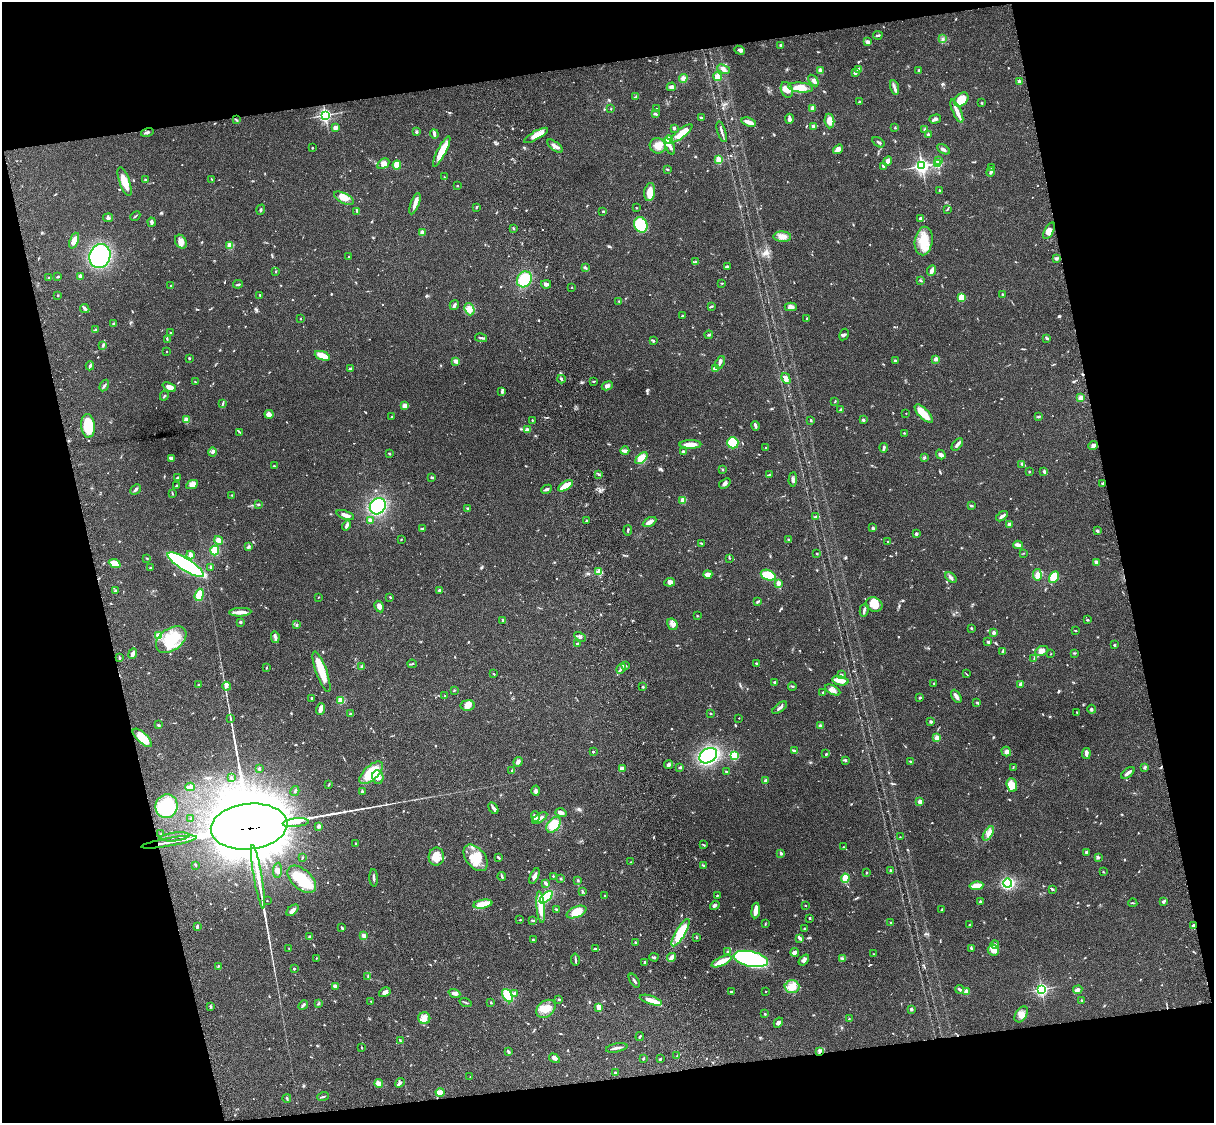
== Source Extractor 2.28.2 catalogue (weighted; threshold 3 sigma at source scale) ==
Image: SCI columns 122-4966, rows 279-4761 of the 5085 x 4926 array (HDU 1 of 3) = the unmasked area's bounding box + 8 px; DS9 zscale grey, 4 x 4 block average (1 PNG px = mean of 4 x 4 image px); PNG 1216 x 1125 px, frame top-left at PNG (2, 2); each listed source drawn as its Kron ellipse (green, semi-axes under 4 px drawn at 4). Shown black and unused: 25% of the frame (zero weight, under 3 of 4 exposures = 6% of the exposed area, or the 3 px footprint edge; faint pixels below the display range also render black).
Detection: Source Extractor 2.28.2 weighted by HDU 2 'WHT'. Background 0.081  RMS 0.0058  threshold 0.0262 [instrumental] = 3 sigma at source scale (4.5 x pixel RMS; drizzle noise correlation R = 1.50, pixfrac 1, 0.05/0.05 arcsec/px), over >= 5 px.
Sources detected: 864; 3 too faint to see at this stretch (4 x 4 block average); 7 inside a brighter object's white glare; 2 cosmic-ray / hot-pixel residue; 4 long thin detections or spike segments (spike, bleed or trail) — neither listed nor drawn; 18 coinciding with a brighter row at this scale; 47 inside a brighter listed object's ellipse — not listed separately; of the other 783, all 500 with FLUX_AUTO >= 2.1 (the completeness limit of this list) listed and drawn (283 fainter detections not listed), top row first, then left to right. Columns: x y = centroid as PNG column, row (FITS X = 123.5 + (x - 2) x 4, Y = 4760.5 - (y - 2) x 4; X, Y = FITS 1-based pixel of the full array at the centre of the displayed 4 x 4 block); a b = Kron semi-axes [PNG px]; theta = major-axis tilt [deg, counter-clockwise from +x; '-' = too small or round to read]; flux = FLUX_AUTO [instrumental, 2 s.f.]
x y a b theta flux
878 35 5 2 - 6.1
943 39 3 2 - 4.3
867 42 3 2 - 13
781 45 3 2 - 7.3
740 50 5 3 - 7.5
723 69 6 3 -21 12
858 69 3 2 - 11
919 70 4 2 - 3.6
820 71 3 2 - 13
855 72 4 2 - 10
717 76 4 4 - 12
683 78 4 4 - 14
813 81 6 3 -54 11
1019 82 4 2 - 6.9
671 87 4 3 - 8.8
800 87 12 5 -5 54
894 87 7 3 -72 11
787 90 8 6 -67 27
636 97 4 2 - 4.1
961 99 8 5 46 79
860 102 3 2 - 3.4
982 103 2 2 - 2.9
812 108 2 2 - 14
611 109 2 2 - 2.5
656 109 3 2 - 2.2
957 111 12 3 -65 20
655 114 3 2 - 7
325 115 3 3 - 810
701 118 3 2 - 6.1
789 119 5 3 - 12
935 119 6 3 16 7.2
236 120 3 2 - 3.3
829 121 7 5 -86 22
749 122 7 2 -18 28
813 126 3 3 - 6.8
335 128 4 3 - 13
674 128 3 2 - 6
895 128 3 2 - 2.4
925 129 4 2 - 2.5
147 132 6 2 14 7.3
416 132 3 3 - 5.3
722 132 11 2 -73 10
681 133 13 4 37 41
434 134 5 2 - 9.5
536 135 13 4 29 30
928 135 3 2 - 7.5
669 140 4 2 - 140
878 142 7 2 -33 5.5
555 146 9 2 -39 13
658 146 8 7 - 32
670 146 8 2 -67 11
312 148 2 2 - 7.3
838 149 5 4 - 13
943 149 7 3 -30 8.5
442 151 17 4 62 59
719 160 2 2 - 190
888 161 5 4 - 19
939 161 3 3 - 8.2
383 164 6 4 34 15
938 164 2 2 - 150
397 165 4 4 - 33
883 166 3 2 - 6.2
922 166 3 3 - 900
992 168 3 2 - 3.9
667 169 4 2 - 2.9
991 172 5 2 - 7.6
444 177 2 2 - 2.4
212 179 3 2 - 2.1
146 180 3 2 - 3.6
125 182 15 5 -70 45
457 186 2 2 - 3.4
939 191 3 2 - 4
650 192 9 5 82 39
344 198 11 5 -27 29
415 204 11 3 70 18
476 207 4 2 - 2.9
636 208 2 2 - 2.5
947 209 4 2 - 3.3
261 210 5 2 - 4.8
357 211 2 2 - 2.8
603 211 3 2 - 2.8
135 216 5 2 - 3.8
108 218 5 3 - 9.1
920 218 3 2 - 4.5
152 222 4 2 - 9.8
641 225 8 6 -63 150
513 228 3 2 - 2.4
1049 231 9 4 61 20
422 233 3 3 - 17
782 237 9 5 -3 22
74 241 8 4 69 25
924 241 14 9 81 82
181 242 7 5 -59 21
230 245 2 2 - 150
100 256 12 10 69 370
349 256 2 2 - 2.3
1057 258 3 2 - 3.5
696 262 3 2 - 3.7
727 267 3 2 - 11
585 268 4 2 - 4.4
276 271 2 2 - 2.4
931 271 5 2 - 19
49 277 2 2 - 3.6
58 277 3 2 - 4
80 277 3 3 - 8.1
524 279 8 7 - 110
920 280 3 2 - 3.5
722 283 3 2 - 2.4
238 284 5 2 - 4.7
546 284 5 3 - 11
171 285 2 2 - 2.9
572 287 2 2 - 4.6
1002 294 2 2 - 2.6
58 295 2 2 - 3.4
260 295 2 2 - 3
961 297 3 2 - 100
619 301 3 2 - 3.2
454 305 5 2 - 8.6
711 306 4 2 - 3.5
791 307 6 4 -1 16
85 309 5 2 - 8.8
469 309 6 5 - 18
682 316 3 2 - 2.4
807 318 2 2 - 4.5
301 319 2 2 - 3.9
114 324 4 3 - 5.1
95 330 2 2 - 2.2
171 333 2 2 - 2.5
709 335 4 2 - 5.9
844 335 6 2 60 5.2
481 338 6 2 -12 7.2
1047 338 3 2 - 2.9
167 339 3 2 - 2.7
653 340 4 2 - 3.5
103 345 3 2 - 3.7
167 351 2 2 - 2.9
322 356 8 3 -21 57
189 358 2 2 - 3.7
936 359 4 3 - 9.4
456 361 4 3 - 13
895 361 2 2 - 6.4
720 362 7 3 67 8.7
90 366 4 2 - 12
350 369 4 2 - 13
715 369 3 2 - 16
786 378 6 3 -60 22
561 379 4 2 - 5.4
594 381 3 2 - 3.1
195 382 3 2 - 2.1
104 386 6 2 58 5.6
607 386 6 3 23 8.6
169 387 7 4 -24 25
502 392 3 2 - 4.5
164 396 5 2 - 3.2
1081 398 3 3 - 18
835 401 4 2 - 2.4
223 403 4 2 - 4.3
405 406 4 3 - 16
841 410 2 2 - 34
906 413 2 2 - 2.6
269 414 5 3 - 19
924 414 12 5 -46 63
391 417 3 2 - 3
1038 417 2 2 - 2.5
186 420 2 2 - 120
532 420 2 2 - 2.3
811 420 3 2 - 3.3
863 420 2 2 - 6
88 426 12 6 -86 100
756 426 5 2 - 8.7
527 430 4 3 - 9.1
240 432 4 2 - 3.1
904 433 2 2 - 3.5
733 443 6 5 - 110
690 444 11 3 1 44
957 444 7 3 51 13
1093 445 5 4 - 11
766 448 2 2 - 3.1
884 448 5 2 - 7.8
625 451 4 2 - 12
212 452 5 3 - 6.8
683 452 3 2 - 6.6
389 454 3 2 - 3.1
941 454 5 3 - 12
924 457 3 2 - 3.2
171 458 4 2 - 17
641 458 7 4 44 44
1022 464 3 2 - 3.3
274 466 3 2 - 3
722 470 2 2 - 2.7
1029 471 3 2 - 2.8
1044 471 4 3 - 5.7
598 474 4 2 - 3.8
770 475 3 2 - 3.6
432 477 4 2 - 4.4
177 478 2 2 - 7.2
793 480 7 3 85 8.1
725 483 6 4 35 11
1103 483 3 2 - 4.8
192 485 6 4 27 26
176 486 2 2 - 5.6
566 486 8 3 33 61
135 489 6 2 42 7.6
547 489 5 2 - 8.2
172 493 4 2 - 2.7
232 495 3 2 - 2.6
683 500 2 2 - 35
259 504 3 2 - 2.5
378 506 9 7 48 310
971 506 3 2 - 4.5
468 508 2 2 - 2.9
345 515 9 3 -21 18
1002 516 7 2 36 12
815 517 4 2 - 2.9
370 520 3 3 - 7.5
587 521 2 2 - 12
650 522 7 4 28 15
1009 524 3 2 - 4.7
347 526 5 3 - 7.6
423 528 4 2 - 4.6
873 528 4 3 - 6.1
628 530 5 2 - 4.2
1097 531 3 2 - 4.1
916 534 3 2 - 7.7
401 539 2 2 - 2.3
219 540 4 3 - 17
789 540 3 2 - 5.1
888 541 2 2 - 4.3
701 543 3 2 - 3.4
1018 545 4 2 - 18
249 546 3 2 - 2.5
215 550 5 4 - 38
817 553 2 2 - 2.4
1024 553 3 2 - 2.1
190 555 4 2 - 17
147 558 2 2 - 3
729 558 3 2 - 2.4
1096 562 3 2 - 11
115 563 6 4 -24 37
186 565 21 6 -32 480
150 567 3 2 - 2.4
211 567 3 2 - 7.6
599 572 2 2 - 150
708 574 4 3 - 23
768 575 8 5 -21 98
1037 575 6 4 -81 26
951 577 6 3 -38 8.5
1054 577 6 4 60 64
670 582 5 4 - 11
778 583 3 2 - 21
115 590 2 2 - 3.5
439 590 2 2 - 8.1
199 595 6 4 72 58
319 597 2 2 - 2.9
390 597 2 2 - 3.3
757 601 3 2 - 3.7
874 605 8 7 - 44
379 606 6 3 -61 12
864 610 7 2 77 11
240 612 11 2 3 35
697 616 3 2 - 2.8
502 620 2 2 - 3.3
1087 620 3 2 - 3
240 622 2 2 - 16
672 624 6 5 - 14
297 625 4 2 - 3.3
971 628 2 2 - 4.3
1075 631 3 2 - 2.2
994 632 3 3 - 7.7
159 636 4 3 - 29
275 637 6 2 -79 8.2
580 637 6 3 -32 6.7
171 639 17 11 35 130
988 642 2 2 - 6.7
577 644 3 2 - 6.2
1115 645 3 2 - 3.8
1002 651 4 2 - 2.9
1042 651 7 4 22 15
1074 653 4 2 - 2.9
133 654 5 2 - 18
1051 654 2 2 - 2.2
119 658 2 2 - 5.8
1034 659 3 2 - 2.8
757 663 3 2 - 5.3
412 664 4 2 - 3.8
362 666 3 2 - 2.9
626 666 3 2 - 3.4
266 667 3 2 - 2.3
621 668 5 2 - 7.7
322 672 21 5 -70 69
494 674 3 2 - 2.3
966 674 3 2 - 2.1
841 675 2 2 - 21
840 681 8 4 -11 35
774 682 3 2 - 3.7
934 683 2 2 - 5
1021 684 2 2 - 41
198 685 2 2 - 2.2
226 686 4 3 - 6.7
792 686 4 2 - 3.7
643 687 2 2 - 3.4
454 690 3 2 - 3
833 690 8 4 -30 16
823 692 2 2 - 2.2
445 696 2 2 - 2.7
956 696 7 3 -62 13
312 698 2 2 - 3
920 698 2 2 - 7.4
341 700 2 2 - 180
977 702 3 2 - 4
467 705 7 5 7 26
780 708 9 2 37 10
320 709 6 3 71 20
1091 709 4 3 - 6.6
1077 712 2 2 - 2.2
711 713 2 2 - 3
350 714 2 2 - 6.6
230 718 3 2 - 2.3
739 718 2 2 - 3.2
931 722 3 3 - 4.7
158 725 3 2 - 3.6
820 726 2 2 - 15
142 738 12 5 -43 63
937 738 2 2 - 120
794 751 4 2 - 7.5
593 752 2 2 - 10
1006 752 5 4 - 11
826 754 3 2 - 3.3
1086 754 5 3 - 7.5
708 756 9 7 32 410
734 756 2 2 - 340
846 761 3 2 - 3.2
910 761 3 2 - 3.1
518 762 5 3 - 9.8
669 765 5 3 - 8.2
680 767 3 2 - 4.9
1013 767 3 2 - 2.3
1145 767 3 3 - 5.1
622 768 4 2 - 6.7
259 769 3 3 - 4.4
512 771 3 2 - 4.1
726 772 2 2 - 4.5
371 773 15 7 43 140
1128 773 8 2 37 15
378 777 7 5 -78 22
231 778 3 2 - 2.7
766 781 2 2 - 41
329 784 4 2 - 2.6
1012 785 7 5 -70 61
190 787 4 3 - 16
295 791 5 2 - 4.6
362 791 3 2 - 3.7
536 791 5 3 - 6.9
920 802 2 2 - 66
166 806 12 11 - 140
493 808 6 2 -58 7.7
561 813 5 3 - 16
535 817 5 3 - 9.9
191 818 3 2 - 2.1
540 818 8 3 32 16
296 823 13 2 6 1600
554 825 9 6 52 68
318 826 3 3 - 9.1
249 827 38 22 6 62000
161 834 2 2 - 2.8
988 834 8 3 57 16
175 837 15 2 6 950
900 837 2 2 - 2.9
169 842 28 2 10 25
355 844 4 2 - 2.5
703 845 3 2 - 2.9
843 847 2 2 - 2.5
1086 852 3 2 - 4.9
781 853 3 3 - 4.9
436 857 9 7 85 39
498 857 3 2 - 6
1098 857 3 3 - 4.3
302 858 3 2 - 2.7
475 858 15 9 -51 76
631 862 3 2 - 2.2
196 865 4 2 - 2.5
703 865 4 2 - 2.3
278 870 7 3 85 8.9
890 870 3 2 - 4.2
1103 872 2 2 - 3.3
867 873 3 2 - 2.8
502 876 4 2 - 4.4
534 876 8 3 67 15
553 876 2 2 - 2.4
258 877 32 2 -80 81
374 878 8 2 -87 8.6
845 878 4 3 - 43
302 879 17 9 -43 98
561 879 3 2 - 3.3
578 880 3 2 - 2.6
546 883 3 2 - 4.1
1007 883 4 4 - 360
976 886 7 3 8 53
1052 889 3 2 - 6.8
582 891 4 2 - 3
717 895 3 2 - 3.3
605 896 2 2 - 2.2
546 897 8 3 43 150
267 901 2 2 - 4.3
980 902 2 2 - 23
1163 902 4 3 - 4.9
1133 903 4 2 - 3.3
483 904 9 3 9 63
805 905 2 2 - 2.3
715 906 5 3 - 6.9
541 907 16 4 -84 68
556 909 2 2 - 3.7
942 909 3 2 - 2.6
292 910 7 3 40 14
756 910 8 4 85 23
576 912 10 5 22 57
809 918 3 2 - 2.4
520 920 2 2 - 2.5
533 921 4 2 - 2.9
891 923 3 2 - 3.5
765 924 3 2 - 2.2
970 925 3 2 - 6.5
197 926 3 2 - 6.2
1193 926 4 2 - 6.3
342 928 4 2 - 4.7
804 928 3 2 - 2.8
681 933 15 5 59 120
309 936 3 2 - 3.6
364 936 4 3 - 11
696 937 2 2 - 3.2
800 938 4 2 - 13
533 940 3 2 - 4.9
636 942 3 2 - 2.9
995 945 4 3 - 14
971 948 3 2 - 4.3
289 949 3 2 - 2.4
595 949 3 2 - 5.3
993 950 6 5 - 39
728 951 2 2 - 4.1
795 952 4 2 - 18
874 954 2 2 - 3.3
654 957 4 2 - 5
671 957 4 2 - 19
316 958 2 2 - 2.4
843 958 4 3 - 4.9
751 959 17 7 -11 590
575 960 6 2 -78 6.1
804 960 6 3 51 11
721 961 11 3 24 54
645 962 3 3 - 3.9
218 966 3 2 - 2.8
294 969 3 2 - 2.4
368 977 3 2 - 2.6
634 981 8 2 -56 6.8
336 986 3 2 - 24
792 987 7 6 - 30
960 989 4 2 - 5
1041 989 2 2 - 770
1078 990 5 2 - 15
766 991 2 2 - 2.4
966 991 2 2 - 77
385 992 6 3 30 12
731 992 3 2 - 3.9
454 993 6 3 -20 12
515 993 3 3 - 5.8
508 996 7 4 -59 85
559 999 3 2 - 4.1
651 1000 11 3 -18 35
1082 1000 4 2 - 3.5
371 1001 2 2 - 3.1
466 1002 6 2 -17 3.4
491 1003 2 2 - 4
318 1004 3 2 - 3.1
303 1005 5 2 - 11
210 1006 3 2 - 5.4
599 1007 4 3 - 15
546 1009 10 8 39 49
911 1009 4 2 - 4.6
765 1014 2 2 - 3.5
1021 1014 9 5 56 21
424 1018 6 6 - 18
849 1019 2 2 - 2.4
778 1023 5 4 - 9.3
640 1037 4 2 - 5
400 1041 3 2 - 2.5
361 1048 3 2 - 2.4
617 1048 11 2 11 13
508 1051 4 2 - 6.3
820 1051 4 3 - 5.9
677 1055 3 2 - 2.2
554 1058 6 4 -33 9.3
643 1059 3 2 - 2.8
660 1059 3 2 - 2.4
615 1073 3 2 - 2.8
470 1077 2 2 - 2.1
400 1083 5 3 - 6.8
379 1084 4 3 - 26
440 1092 4 3 - 34
323 1097 6 2 18 4.8
287 1098 4 2 - 3.6
Overlapping masked pixels (flux is a lower limit): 4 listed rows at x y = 296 823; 249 827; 169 842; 258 877
Diffuse or blended objects may show on this block-average render without a row.